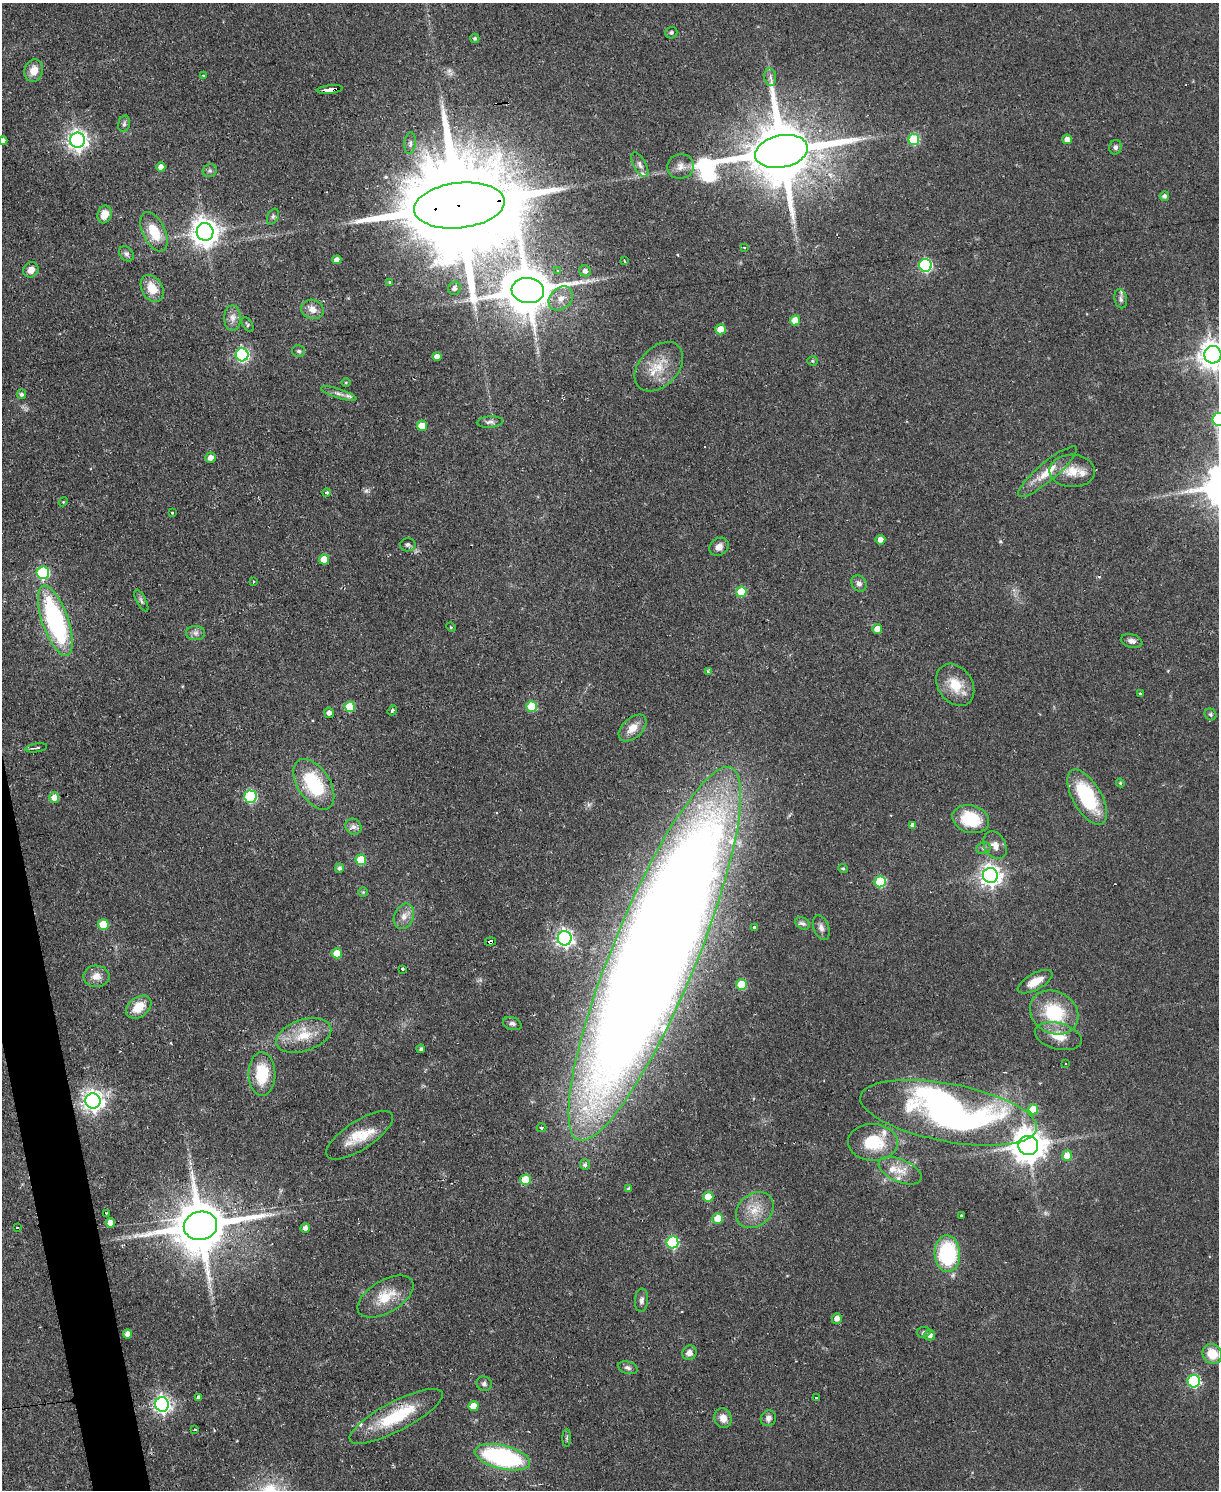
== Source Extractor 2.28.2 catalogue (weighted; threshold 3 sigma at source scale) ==
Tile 7 of 4 x 3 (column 3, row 2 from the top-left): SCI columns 2433-3649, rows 1734-3221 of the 4865 x 4839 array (HDU 1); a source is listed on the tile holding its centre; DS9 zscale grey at full resolution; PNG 1221 x 1492 px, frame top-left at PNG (2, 3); each listed source drawn as its Kron ellipse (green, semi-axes under 4 px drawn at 4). Shown black and unused: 2% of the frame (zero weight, under 2 of 3 exposures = <1% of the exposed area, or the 3 px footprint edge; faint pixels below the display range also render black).
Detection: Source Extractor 2.28.2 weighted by HDU 2 'WHT'; one run over the whole footprint, this tile lists its part. Background 0.0668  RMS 0.0055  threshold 0.0248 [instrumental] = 3 sigma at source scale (4.5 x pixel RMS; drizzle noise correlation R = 1.50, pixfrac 1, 0.05/0.05 arcsec/px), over >= 5 px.
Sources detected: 184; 2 too faint to see at this stretch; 1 inside a brighter object's white glare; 5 cosmic-ray / hot-pixel residue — neither listed nor drawn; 10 inside a brighter listed object's ellipse — not listed separately; the other 166 listed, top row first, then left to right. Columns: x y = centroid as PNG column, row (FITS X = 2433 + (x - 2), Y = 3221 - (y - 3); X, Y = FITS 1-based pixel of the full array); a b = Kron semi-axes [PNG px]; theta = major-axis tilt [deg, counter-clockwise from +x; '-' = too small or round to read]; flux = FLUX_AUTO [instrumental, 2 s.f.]
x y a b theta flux
671 33 6 5 - 1.2
475 38 5 4 - 1.1
34 71 11 9 73 7
203 76 3 2 - 0.51
770 77 9 6 -83 1.9
330 89 13 3 6 42
124 124 8 6 75 1.3
914 139 5 5 - 31
1067 139 5 5 - 4.1
77 140 8 7 - 310
3 141 4 4 - 2.5
410 143 11 5 84 2
1115 147 7 6 - 1.7
781 151 27 16 12 5900
640 165 13 6 -61 2.4
680 166 14 12 15 4.6
161 167 4 4 - 3.7
210 171 7 6 - 1.3
1164 196 5 4 - 1.8
459 205 45 22 6 22000
104 214 9 7 72 6.3
273 216 8 5 63 1.4
154 232 21 11 -64 15
205 232 9 8 - 700
744 247 3 3 - 1.3
126 254 8 6 -47 1.7
337 260 4 4 - 3.7
624 261 3 3 - 2.2
925 265 6 6 - 82
31 270 8 7 - 4.3
558 270 3 3 - 1.9
585 271 6 5 - 2.4
390 282 4 4 - 0.6
152 288 14 10 -61 9.9
454 288 7 6 - 1.9
528 291 16 12 -6 2900
561 298 14 10 42 5.7
1121 299 9 6 -78 1.8
312 309 11 9 -20 4.8
233 318 12 8 -90 3.9
795 320 5 5 - 7.8
248 325 8 5 -60 1.1
720 329 5 5 - 6.9
299 351 6 6 - 1.3
242 355 6 6 - 98
1213 355 9 8 - 670
437 357 4 4 - 3.9
812 361 5 4 - 0.75
659 367 29 19 46 15
346 382 5 3 - 0.53
339 393 19 4 -18 2.5
21 394 5 4 - 1.5
1218 419 6 6 - 55
490 422 13 5 4 2.1
422 426 5 5 - 8.8
210 458 5 5 - 3.2
1072 471 22 16 -1 11
1047 472 38 9 40 11
326 493 4 3 - 1.5
63 502 4 3 - 0.52
172 512 3 3 - 1
880 540 5 5 - 3.8
408 545 8 6 12 1.5
719 547 10 8 39 3.8
324 559 5 5 - 9
43 573 6 6 - 52
253 581 4 3 - 0.57
859 583 9 7 -53 2.5
741 592 5 5 - 16
141 601 12 4 -62 1.6
55 621 37 13 -71 97
451 627 5 4 - 0.6
877 629 5 5 - 4.7
196 633 9 7 0 2.3
1132 641 11 7 -12 2.5
708 672 4 3 - 3.2
955 685 23 17 -56 14
1140 693 3 3 - 0.81
531 706 5 5 - 18
350 707 5 5 - 17
392 710 5 4 - 1
329 713 5 5 - 2.4
1210 714 6 5 - 1.1
633 728 16 10 43 7.4
36 748 11 3 9 1.1
1120 783 4 4 - 0.67
314 784 28 16 -57 39
250 797 6 6 - 58
1087 797 31 14 -60 45
54 798 5 5 - 5.3
971 819 19 13 -16 25
912 825 4 3 - 1.8
353 827 8 7 - 2.5
995 845 15 10 -61 4.7
983 848 7 5 21 1.3
361 860 5 5 - 15
339 868 5 4 - 1.4
843 868 5 4 - 0.73
990 875 7 7 - 360
880 882 5 5 - 36
363 892 5 5 - 0.69
404 916 13 9 67 4.7
803 923 8 5 -28 1.8
103 925 5 5 - 15
754 928 3 3 - 18
821 928 13 7 -70 2.8
565 938 7 7 - 210
490 942 5 3 - 23
337 953 5 5 - 8.9
655 954 201 42 68 2800
403 969 4 3 - 1.4
96 976 13 10 -1 5.4
1035 982 19 8 29 9.3
741 985 5 5 - 18
139 1007 14 9 36 11
1054 1012 25 21 -30 33
512 1024 9 6 -17 1.6
304 1035 28 15 18 16
1058 1036 24 13 -15 10
421 1049 4 4 - 1.2
1066 1064 3 3 - 1
262 1074 22 13 -89 23
93 1101 8 7 - 350
1033 1109 5 5 - 11
949 1113 89 29 -11 230
541 1128 5 3 - 0.89
360 1135 39 14 33 16
873 1142 25 18 -2 23
1028 1145 10 9 - 1200
1067 1156 5 5 - 8.9
585 1165 5 5 - 1.4
900 1171 23 11 -23 8.4
525 1180 5 5 - 13
629 1189 4 4 - 1.3
708 1197 5 5 - 11
755 1210 20 16 40 12
106 1213 3 2 - 0.55
961 1215 3 2 - 0.55
718 1218 5 5 - 9.7
110 1223 5 4 - 5.4
200 1226 17 14 11 3800
17 1228 3 2 - 0.46
305 1228 5 4 - 2.1
672 1242 6 6 - 61
947 1254 18 12 -88 58
386 1296 31 16 30 15
641 1300 11 6 84 2.3
837 1318 5 5 - 3.5
923 1332 7 5 4 1.1
127 1334 4 4 - 3.6
930 1335 5 5 - 3.2
689 1353 7 7 - 3.6
1212 1354 10 9 - 13
628 1368 10 6 -17 1.9
1194 1381 6 6 - 65
484 1384 8 7 - 1.7
816 1397 3 3 - 1.3
199 1398 3 3 - 23
162 1404 7 7 - 210
473 1406 5 5 - 7.8
396 1416 52 14 27 33
723 1418 10 8 -71 5
768 1418 8 7 - 2.7
195 1430 3 3 - 1.6
567 1438 9 4 90 0.91
502 1457 28 12 -14 88
Overlapping masked pixels (flux is a lower limit): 5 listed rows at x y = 330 89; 781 151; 459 205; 490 942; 655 954
Isophote crosses this tile's border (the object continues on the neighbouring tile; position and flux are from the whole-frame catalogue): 3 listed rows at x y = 3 141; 1213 355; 1218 419